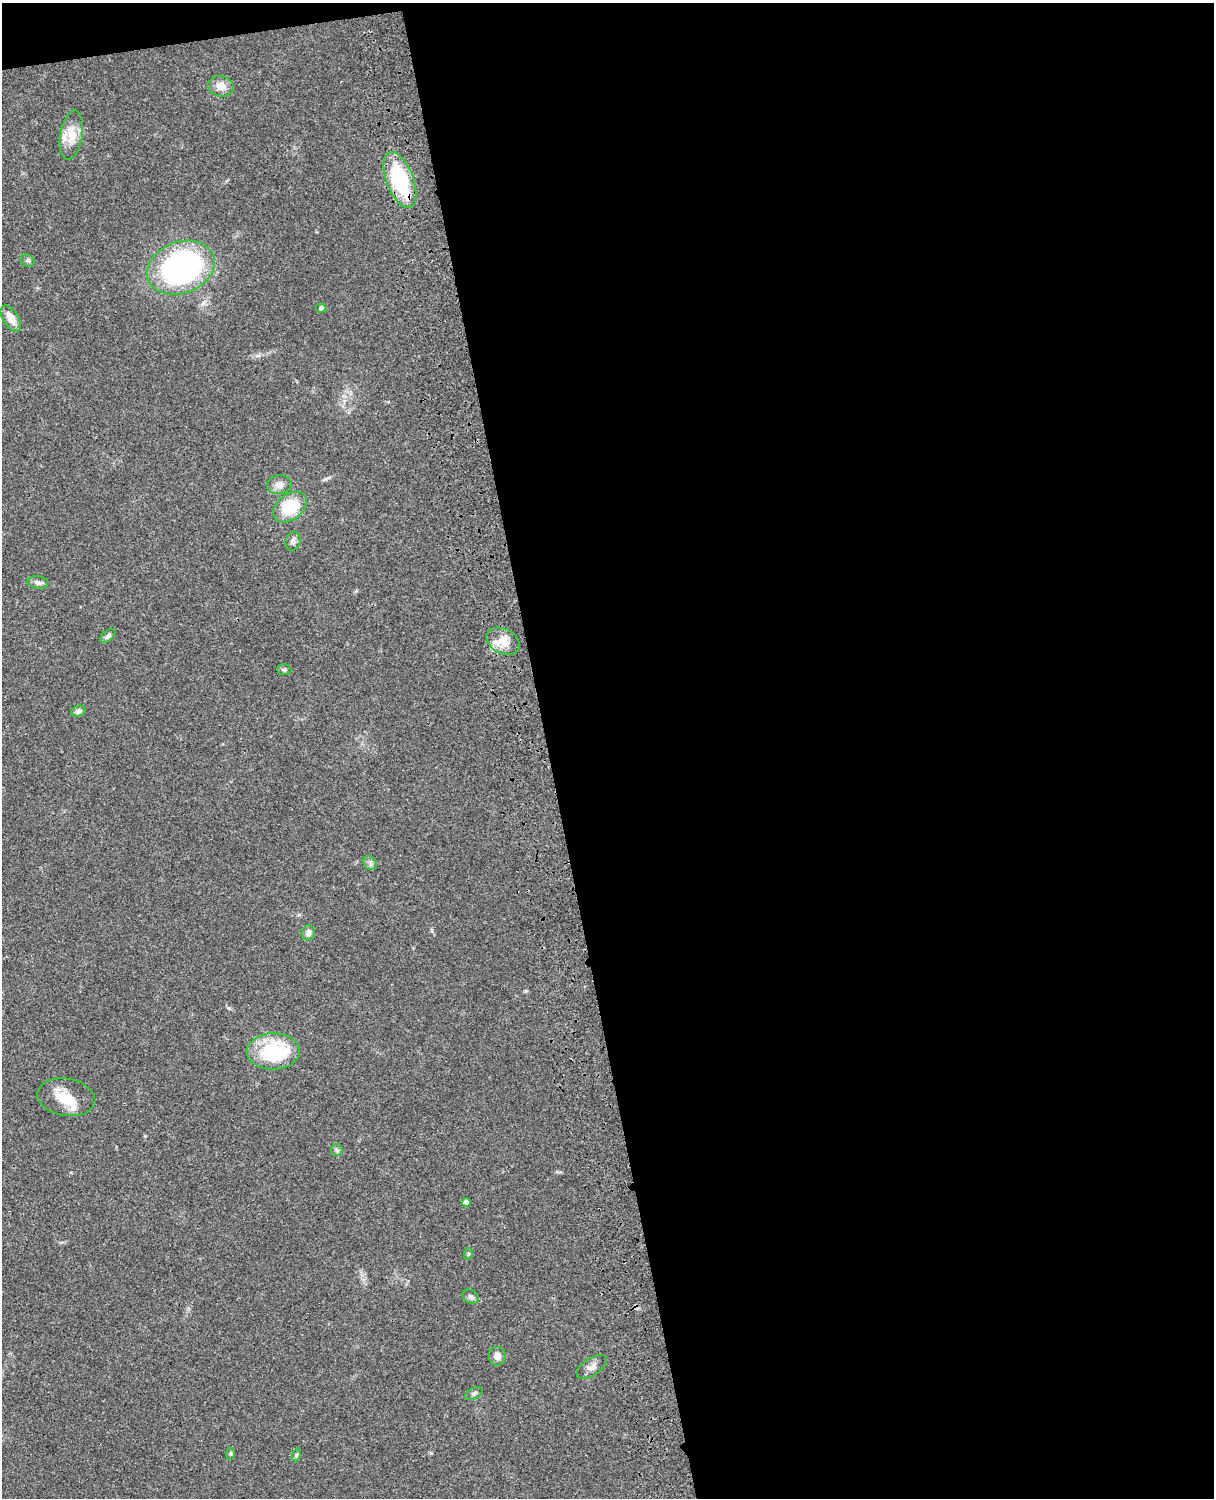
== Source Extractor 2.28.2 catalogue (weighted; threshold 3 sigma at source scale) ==
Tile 4 of 4 x 3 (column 4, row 1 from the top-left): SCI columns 3758-4969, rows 3268-4763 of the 5088 x 4927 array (HDU 1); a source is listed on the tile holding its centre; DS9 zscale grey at full resolution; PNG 1216 x 1500 px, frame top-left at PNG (2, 3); each listed source drawn as its Kron ellipse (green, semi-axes under 4 px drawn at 4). Shown black and unused: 56% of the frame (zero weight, under 3 of 4 exposures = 6% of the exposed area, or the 3 px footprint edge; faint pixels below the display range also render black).
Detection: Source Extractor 2.28.2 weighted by HDU 2 'WHT'; one run over the whole footprint, this tile lists its part. Background 0.0856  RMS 0.0061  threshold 0.0273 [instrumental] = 3 sigma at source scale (4.5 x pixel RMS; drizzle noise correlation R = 1.50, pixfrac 1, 0.05/0.05 arcsec/px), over >= 5 px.
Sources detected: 30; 2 inside a brighter listed object's ellipse — not listed separately; the other 28 listed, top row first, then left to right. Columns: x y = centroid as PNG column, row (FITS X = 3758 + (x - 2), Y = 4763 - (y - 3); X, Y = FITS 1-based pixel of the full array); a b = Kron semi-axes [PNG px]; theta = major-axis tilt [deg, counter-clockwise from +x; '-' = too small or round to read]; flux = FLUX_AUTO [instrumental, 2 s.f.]
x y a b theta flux
221 86 13 10 -14 6
71 135 25 11 81 9.3
400 180 29 13 -69 44
28 261 7 5 -36 1.2
181 268 35 25 21 160
321 308 5 4 - 0.94
11 318 14 7 -58 6.4
279 485 12 9 12 4.2
290 507 19 13 37 22
293 541 9 7 71 2.2
38 582 10 6 -8 2
108 636 9 5 37 1.8
503 641 17 12 -28 8.2
284 670 7 5 -1 1.2
78 711 7 5 19 2.6
370 863 7 6 - 1.7
308 933 7 7 - 2.6
273 1051 26 18 1 40
66 1097 29 18 -10 15
337 1150 6 5 - 1.1
466 1202 4 4 - 3.3
468 1254 6 3 72 0.76
471 1297 9 6 -30 1.7
497 1356 9 8 - 3.6
592 1367 17 8 34 3.6
474 1393 10 5 26 1.5
231 1454 6 3 82 0.77
296 1455 7 4 71 0.92
Overlapping masked pixels (flux is a lower limit): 1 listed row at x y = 400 180